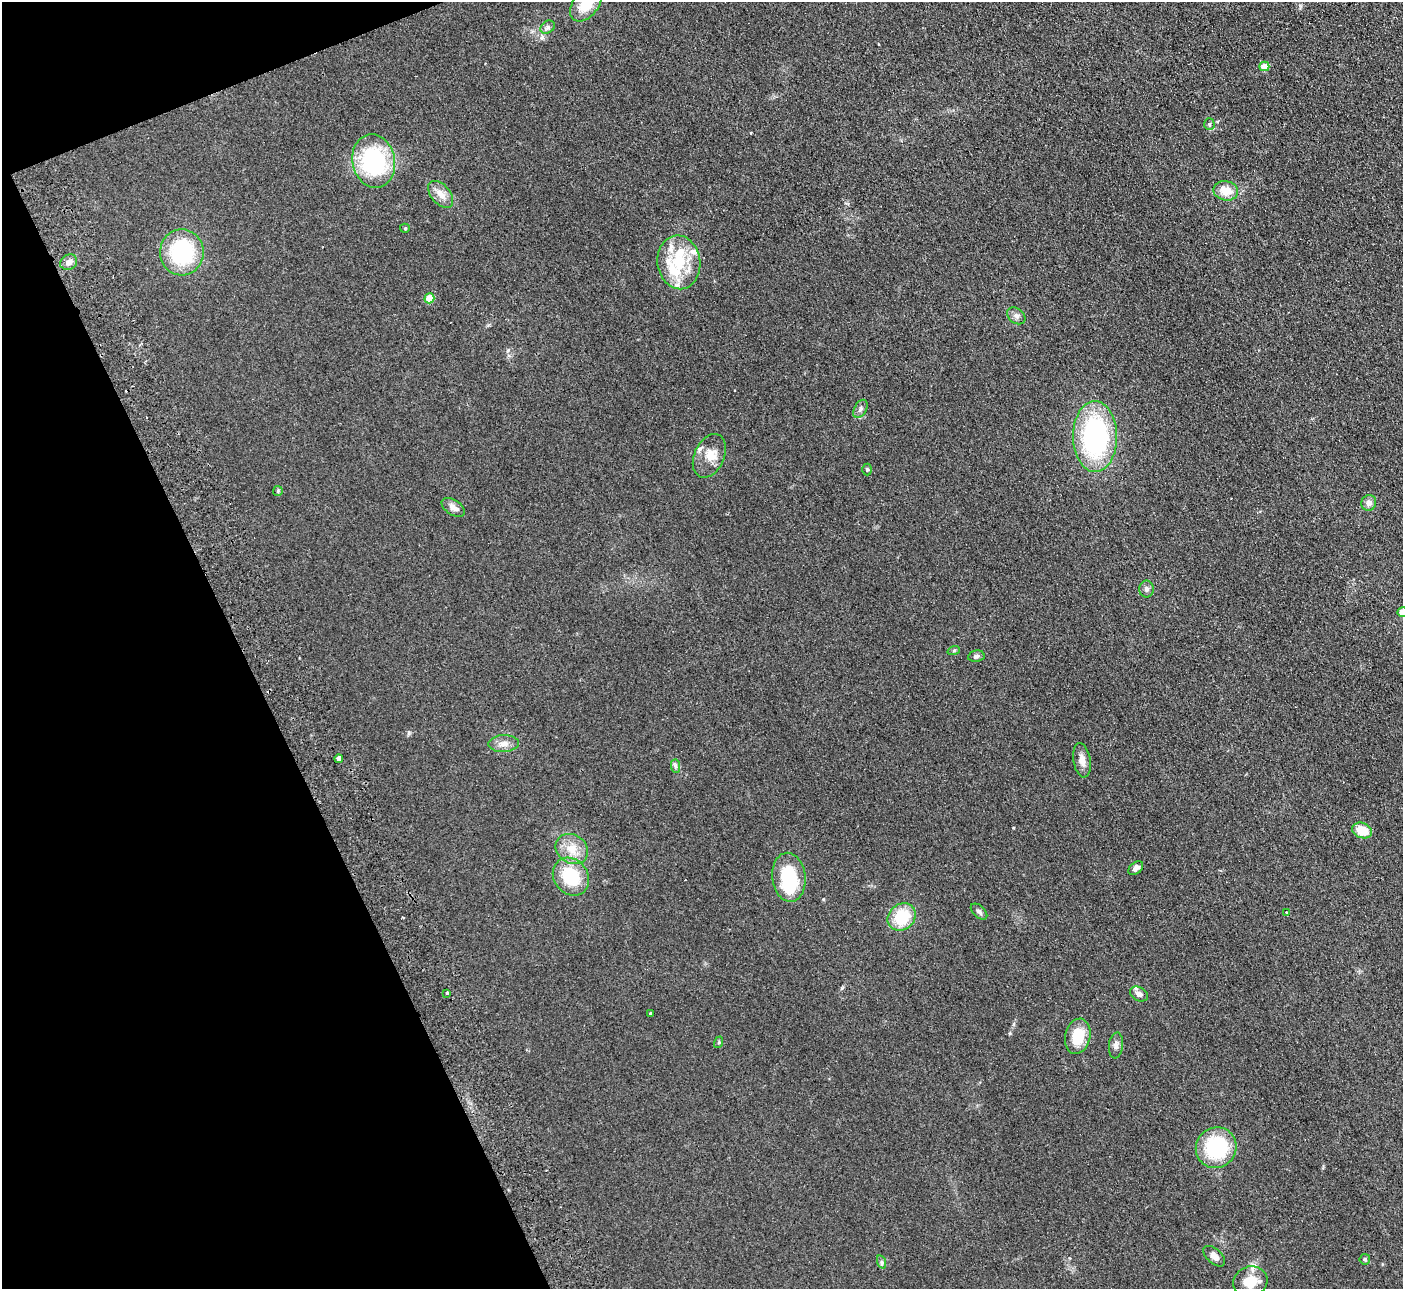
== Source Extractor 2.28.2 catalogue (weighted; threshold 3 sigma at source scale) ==
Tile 5 of 4 x 4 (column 1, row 2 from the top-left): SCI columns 54-1454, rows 2757-4043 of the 5710 x 5643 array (HDU 1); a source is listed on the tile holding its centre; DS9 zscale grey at full resolution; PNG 1405 x 1291 px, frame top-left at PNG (2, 2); each listed source drawn as its Kron ellipse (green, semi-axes under 4 px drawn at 4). Shown black and unused: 19% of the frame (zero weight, under 2 of 3 exposures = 3% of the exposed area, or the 3 px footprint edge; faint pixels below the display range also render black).
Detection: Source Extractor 2.28.2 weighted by HDU 2 'WHT'; one run over the whole footprint, this tile lists its part. Background 0.0981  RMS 0.01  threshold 0.0467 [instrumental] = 3 sigma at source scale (4.5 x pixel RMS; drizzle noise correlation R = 1.50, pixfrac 1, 0.05/0.05 arcsec/px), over >= 5 px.
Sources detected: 56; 1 inside a brighter object's white glare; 2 cosmic-ray / hot-pixel residue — neither listed nor drawn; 6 inside a brighter listed object's ellipse — not listed separately; the other 47 listed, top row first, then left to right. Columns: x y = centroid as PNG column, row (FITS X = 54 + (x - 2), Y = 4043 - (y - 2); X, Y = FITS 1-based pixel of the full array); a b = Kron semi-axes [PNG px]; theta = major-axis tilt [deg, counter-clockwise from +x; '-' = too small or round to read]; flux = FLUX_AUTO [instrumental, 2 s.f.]
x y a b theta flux
586 3 20 12 53 27
548 27 8 6 36 2.6
1264 66 5 4 - 18
1209 124 6 5 - 1.7
374 161 27 21 -79 110
1226 191 12 9 -12 16
441 194 16 9 -49 9.3
405 228 5 4 - 1
182 252 23 22 - 80
69 262 9 7 34 5.2
679 262 27 21 -82 42
429 298 5 5 - 23
1016 316 10 7 -38 3.9
860 409 10 6 62 3.4
1095 437 35 22 -89 170
709 456 23 15 66 15
867 470 6 5 - 1.4
278 491 5 5 - 1.2
1369 503 8 7 - 5.8
453 507 13 7 -33 6.4
1146 589 8 7 - 3.1
1402 612 5 4 - 16
954 650 6 4 20 1.4
976 656 8 5 10 2.5
504 744 15 8 2 7.2
339 759 4 4 - 72
1082 760 17 8 -81 7.5
675 766 7 4 -89 2.2
1362 830 10 7 -22 19
572 849 17 14 -32 16
1136 868 8 5 40 4.6
571 877 20 17 -52 43
789 877 24 16 -83 58
979 912 10 6 -43 2.9
1286 912 3 3 - 0.79
902 917 15 13 41 38
447 993 3 3 - 2.5
1139 994 9 6 -29 4.8
650 1013 3 3 - 1.3
1078 1036 18 12 78 26
719 1042 6 4 72 1.2
1116 1045 13 7 84 4.3
1216 1148 21 20 - 68
1214 1256 13 7 -41 6
1365 1259 5 5 - 1.8
882 1262 7 4 -71 1.9
1250 1282 17 15 17 19
Isophote crosses this tile's border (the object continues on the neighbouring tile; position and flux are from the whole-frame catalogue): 2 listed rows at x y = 586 3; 1402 612